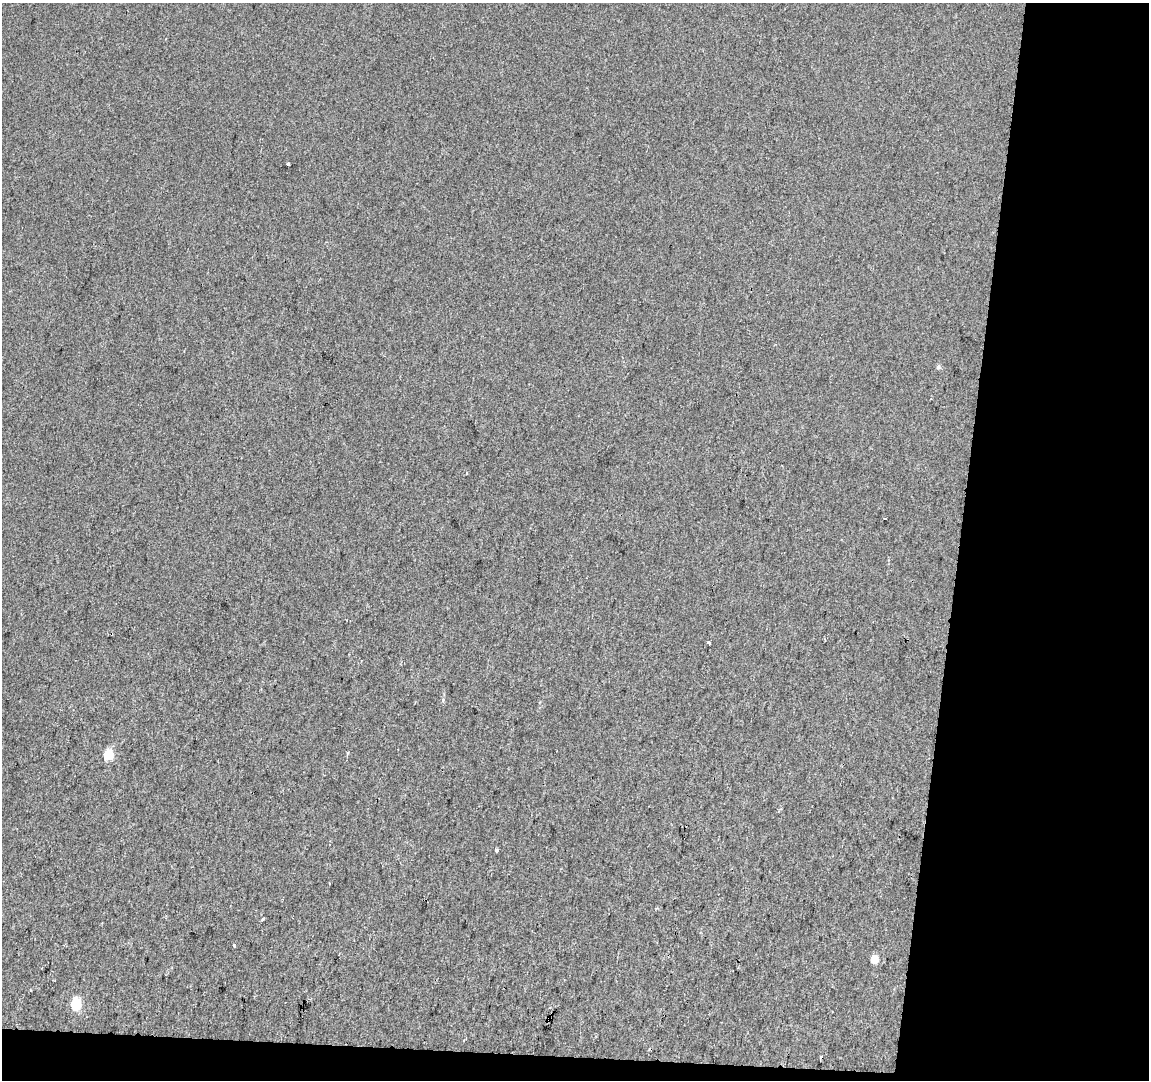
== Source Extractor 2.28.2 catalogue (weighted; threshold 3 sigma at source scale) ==
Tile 4 of 2 x 2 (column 2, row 2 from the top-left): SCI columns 1147-2293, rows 128-1205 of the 2293 x 2396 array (HDU 1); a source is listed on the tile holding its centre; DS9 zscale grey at full resolution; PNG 1151 x 1082 px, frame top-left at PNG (2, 3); no overlay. Shown black and unused: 19% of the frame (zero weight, under 2 of 3 exposures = <1% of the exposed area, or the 3 px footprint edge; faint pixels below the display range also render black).
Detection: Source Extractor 2.28.2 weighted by HDU 2 'WHT'; one run over the whole footprint, this tile lists its part. Background 0.013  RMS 0.0088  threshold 0.0396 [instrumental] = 3 sigma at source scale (4.5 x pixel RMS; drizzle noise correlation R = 1.50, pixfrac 1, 0.0396/0.0396 arcsec/px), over >= 5 px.
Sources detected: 12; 2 cosmic-ray / hot-pixel residue — not listed; the other 10 listed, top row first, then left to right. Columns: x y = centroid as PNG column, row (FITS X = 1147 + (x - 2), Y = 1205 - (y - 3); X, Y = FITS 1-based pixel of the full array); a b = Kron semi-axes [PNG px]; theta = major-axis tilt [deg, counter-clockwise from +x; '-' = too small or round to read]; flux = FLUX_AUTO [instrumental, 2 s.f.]
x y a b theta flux
288 164 4 3 - 3
938 367 6 5 - 1.8
884 518 3 3 - 3.5
708 643 4 3 - 4.4
108 754 7 6 - 23
497 850 4 3 - 3.7
262 919 6 2 46 0.94
234 945 3 3 - 6
874 959 7 6 - 9.3
76 1004 7 6 - 47